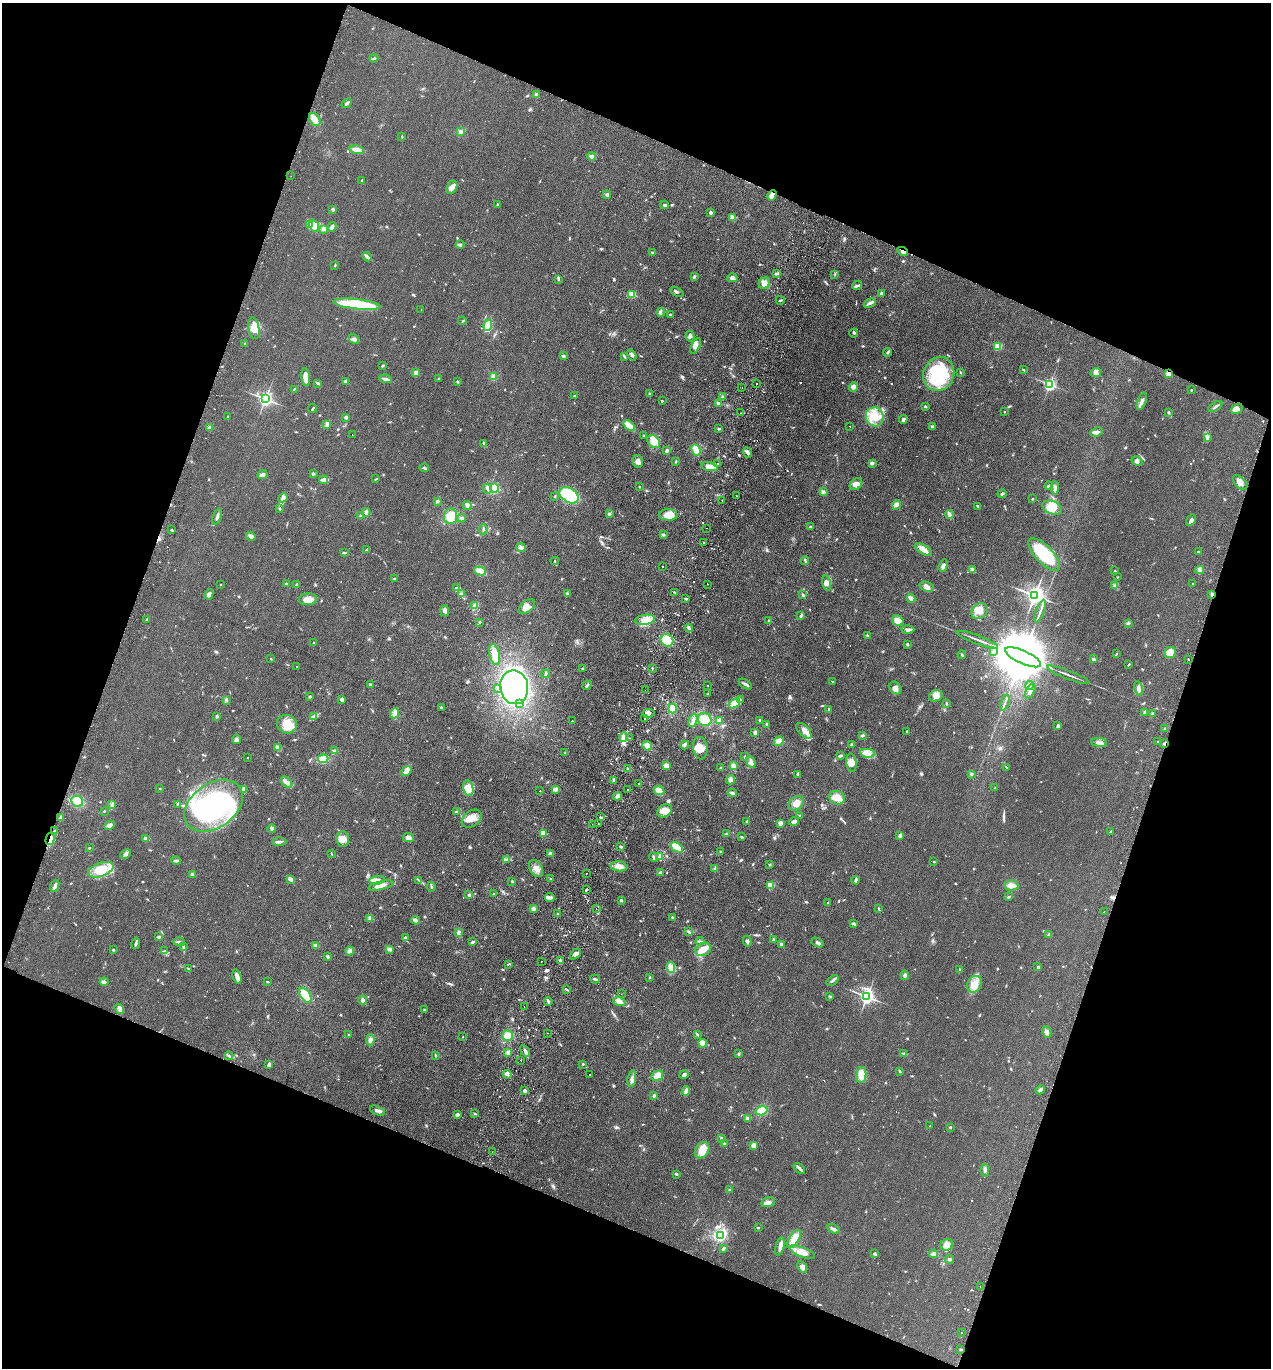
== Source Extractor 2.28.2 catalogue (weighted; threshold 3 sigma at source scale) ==
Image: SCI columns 193-5266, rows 25-5488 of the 5589 x 5512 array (HDU 1 of 3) = the unmasked area's bounding box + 8 px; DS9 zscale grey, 4 x 4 block average (1 PNG px = mean of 4 x 4 image px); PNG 1273 x 1370 px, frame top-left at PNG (2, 3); each listed source drawn as its Kron ellipse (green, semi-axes under 4 px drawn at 4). Shown black and unused: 40% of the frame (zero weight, under 2 of 3 exposures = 3% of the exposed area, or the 3 px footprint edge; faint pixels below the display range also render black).
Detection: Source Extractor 2.28.2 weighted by HDU 2 'WHT'. Background 0.0752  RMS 0.0094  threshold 0.0425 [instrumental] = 3 sigma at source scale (4.5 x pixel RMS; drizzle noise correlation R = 1.50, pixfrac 1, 0.05/0.05 arcsec/px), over >= 5 px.
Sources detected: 932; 2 too faint to see at this stretch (4 x 4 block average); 2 inside a brighter object's white glare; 28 cosmic-ray / hot-pixel residue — neither listed nor drawn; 14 coinciding with a brighter row at this scale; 44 inside a brighter listed object's ellipse — not listed separately; of the other 842, all 500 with FLUX_AUTO >= 3.74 (the completeness limit of this list) listed and drawn (342 fainter detections not listed), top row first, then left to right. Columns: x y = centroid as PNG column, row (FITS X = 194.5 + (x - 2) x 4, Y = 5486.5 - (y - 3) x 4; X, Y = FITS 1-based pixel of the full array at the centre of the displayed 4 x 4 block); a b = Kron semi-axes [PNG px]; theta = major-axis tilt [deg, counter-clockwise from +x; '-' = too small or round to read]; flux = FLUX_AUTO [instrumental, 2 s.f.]
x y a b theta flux
374 58 4 2 - 6
536 95 2 2 - 28
347 103 5 2 - 12
315 119 7 5 -57 35
461 132 4 2 - 8.3
402 137 3 2 - 4.3
357 150 7 3 -13 37
592 156 4 3 - 20
291 176 2 2 - 4.2
362 180 2 2 - 5.9
452 187 7 4 60 37
607 195 4 2 - 8.3
772 195 5 3 - 32
497 204 2 2 - 4.1
664 205 4 2 - 8
333 209 2 2 - 11
711 212 4 3 - 12
732 217 4 3 - 10
309 224 3 2 - 8.2
314 226 6 4 -66 51
332 227 5 3 - 20
323 229 3 3 - 12
460 245 4 3 - 11
902 251 6 3 -26 16
652 252 2 2 - 4.8
367 257 5 2 - 16
335 266 2 2 - 5.3
777 273 3 2 - 5.3
835 274 3 2 - 4.4
694 277 3 2 - 5.1
732 278 5 4 - 18
559 279 3 2 - 4.6
764 283 6 5 - 27
857 286 5 2 - 13
677 292 7 3 -21 10
632 294 2 2 - 180
881 294 3 2 - 14
780 300 4 2 - 5.6
870 303 6 2 25 15
357 304 24 5 -6 350
421 309 2 2 - 6.4
661 312 4 3 - 11
670 315 4 2 - 5.9
462 321 4 2 - 4.4
488 325 5 2 - 130
254 328 11 5 -79 48
854 333 4 2 - 6.4
690 336 5 3 - 12
354 339 5 4 - 15
245 344 2 2 - 6.7
696 346 8 3 63 17
998 346 2 2 - 300
888 352 4 2 - 7.6
632 355 6 3 -54 12
564 356 2 2 - 4.8
624 356 3 2 - 5.3
383 365 3 2 - 5.6
1024 370 4 2 - 4
416 373 3 2 - 40
961 373 2 2 - 6.8
1096 373 5 4 - 17
939 374 17 15 64 310
1168 374 2 2 - 130
306 377 9 3 -85 53
493 377 4 4 - 26
438 378 2 2 - 4.3
385 379 6 2 -9 18
346 381 3 2 - 14
457 381 3 2 - 5.6
318 383 3 2 - 11
756 384 2 2 - 6.1
1050 384 2 2 - 1200
853 387 5 4 - 16
742 388 2 2 - 5.3
294 389 2 2 - 3.8
1191 390 2 2 - 4.2
650 394 3 2 - 4.3
575 396 2 2 - 7.6
723 397 3 2 - 5.4
265 399 2 2 - 1900
662 401 2 2 - 5
1142 401 9 3 68 25
719 403 3 3 - 9.2
925 406 3 2 - 7
1215 406 8 2 33 11
313 408 4 2 - 6.4
1237 409 6 4 37 27
1004 412 2 2 - 4.6
1169 412 2 2 - 19
741 413 2 2 - 3.9
228 416 2 2 - 4.3
346 417 3 3 - 14
875 417 9 9 - 92
903 419 4 3 - 13
326 424 4 2 - 9
629 426 6 3 -42 79
850 426 2 2 - 12
932 426 3 2 - 5.5
209 427 3 2 - 13
719 429 3 2 - 7.5
1097 432 6 4 23 20
352 434 2 2 - 4.1
643 435 2 2 - 11
1207 438 2 2 - 6.6
654 442 7 5 -41 40
484 444 3 3 - 8.1
667 450 3 3 - 12
696 450 6 4 -64 110
747 452 5 3 - 15
638 461 6 5 - 23
676 461 4 2 - 4.5
1137 461 6 4 -28 14
718 463 2 2 - 5.9
872 463 3 3 - 9.6
709 467 8 4 -14 41
424 468 4 2 - 7.1
262 474 5 3 - 15
313 474 3 3 - 7.8
376 479 3 2 - 4
324 480 4 2 - 32
1240 483 9 5 -48 32
856 484 7 5 38 29
1049 486 4 2 - 8.3
639 487 3 2 - 4.3
494 488 4 4 - 150
1055 488 6 2 87 24
487 489 5 2 - 11
823 492 3 2 - 8.1
1002 494 4 2 - 7.1
569 495 10 7 -32 370
555 496 3 2 - 5
737 496 2 2 - 5.9
283 498 5 3 - 17
1032 499 2 2 - 5.2
722 500 2 2 - 3.8
437 501 2 2 - 7.4
896 505 5 3 - 12
467 506 4 2 - 22
978 506 4 2 - 6.4
279 508 3 2 - 4.9
1052 508 10 6 -22 73
366 512 4 2 - 18
609 513 3 2 - 9.4
949 514 4 3 - 18
361 515 4 2 - 12
668 515 9 5 -2 80
451 516 8 6 83 73
217 517 8 2 70 15
461 518 4 3 - 7.9
1191 520 6 3 56 17
810 527 4 2 - 7.3
706 528 2 2 - 4.7
483 529 5 2 - 7
172 530 2 2 - 5.6
663 534 3 2 - 4.6
251 536 5 3 - 24
703 542 2 2 - 6.3
521 547 5 4 - 17
366 550 4 2 - 7.3
924 550 9 4 -32 31
1198 552 3 2 - 5.8
344 553 3 2 - 6.4
1044 555 21 8 -46 260
555 561 4 2 - 4.7
805 561 4 2 - 6.1
943 566 6 3 71 21
663 567 2 2 - 4.9
972 570 3 2 - 8.2
1115 570 2 2 - 4
1200 570 4 3 - 13
480 571 6 4 -9 62
1117 577 2 2 - 3.9
394 579 2 2 - 5.3
827 583 8 3 -79 20
1193 583 2 2 - 4.6
221 584 2 2 - 9.7
286 584 2 2 - 14
708 584 2 2 - 3.8
297 585 4 3 - 12
1115 586 3 2 - 6.6
927 587 7 4 -17 23
456 588 3 2 - 5.3
674 592 2 2 - 16
567 593 4 2 - 7.9
209 594 5 3 - 21
461 594 4 3 - 10
1212 594 3 2 - 6.6
803 595 3 2 - 6.1
1035 595 3 3 - 3400
911 598 4 3 - 29
308 599 9 6 4 54
686 599 3 2 - 6.1
475 606 4 3 - 34
527 606 9 5 39 44
445 611 5 4 - 14
980 611 9 7 39 45
1040 611 12 2 70 17
801 615 4 2 - 9.4
146 619 2 2 - 4
645 620 10 5 8 47
769 621 3 2 - 6.4
898 621 6 5 - 40
480 622 2 2 - 4.4
1128 623 3 2 - 7.3
689 628 4 2 - 17
908 630 6 3 1 14
867 635 3 2 - 6.8
667 640 7 6 - 93
977 640 22 2 -21 25
314 643 3 2 - 5.7
908 644 2 2 - 29
993 652 3 3 - 13
1170 652 6 5 - 74
495 654 10 5 -76 68
1116 654 3 2 - 4.5
962 655 4 2 - 11
1023 657 19 6 -25 87000
271 659 2 2 - 3.8
1093 659 4 3 - 11
1188 659 2 2 - 5.8
1129 665 3 2 - 4.1
297 666 2 2 - 4.2
582 668 2 2 - 4.2
652 668 3 2 - 4.1
546 674 4 2 - 8.1
1068 675 23 2 -21 22
833 681 4 2 - 4.2
745 684 7 3 -32 13
370 685 2 2 - 14
587 685 5 2 - 9.4
707 685 2 2 - 7
1030 686 4 3 - 13
514 687 17 14 -80 1000
896 688 7 5 -49 29
1139 688 7 4 -80 17
498 689 3 2 - 6.4
645 690 2 2 - 5.2
1030 691 8 2 64 17
708 694 3 2 - 4.6
310 696 2 2 - 27
936 696 7 5 23 35
342 699 3 3 - 18
740 699 4 2 - 7.2
226 700 3 2 - 8
1005 702 8 2 71 12
734 703 6 4 36 30
946 703 4 2 - 5.2
520 704 2 2 - 4
441 707 2 2 - 5.2
672 708 5 4 - 39
829 710 3 2 - 7.9
395 713 5 4 - 19
648 713 6 3 6 18
1144 713 4 3 - 6.8
1152 714 3 2 - 5.3
217 716 3 3 - 9.1
314 717 4 2 - 6.3
644 719 2 2 - 3.8
705 719 7 6 - 75
719 720 3 3 - 20
760 720 2 2 - 6.2
572 721 2 2 - 93
693 721 7 3 72 20
287 724 10 9 - 95
767 724 3 3 - 6.2
1058 726 3 2 - 14
1165 728 3 2 - 5.3
804 731 10 5 -47 34
907 731 2 2 - 5.1
755 733 3 2 - 15
863 735 3 2 - 9.8
624 737 5 3 - 20
630 738 2 2 - 4.3
237 739 4 3 - 16
779 741 5 4 - 37
1099 742 8 3 -6 16
1158 742 2 2 - 5.1
1165 743 3 2 - 5.5
685 745 4 3 - 10
852 745 3 2 - 7.4
647 746 5 4 - 31
278 748 4 3 - 17
700 748 11 7 -83 60
334 750 3 2 - 5.5
565 753 2 2 - 4
867 753 7 4 -10 41
840 756 3 2 - 14
247 757 2 2 - 4.8
745 757 2 2 - 4.5
323 759 5 4 - 38
751 762 6 3 -70 16
851 763 9 5 -82 31
666 766 4 3 - 35
733 766 3 3 - 31
1006 767 3 2 - 3.9
721 768 2 2 - 5
628 769 3 2 - 5.7
406 771 6 3 37 20
798 774 4 2 - 10
971 774 3 3 - 7.3
614 780 3 2 - 14
730 780 5 3 - 21
287 782 7 3 -46 26
638 784 2 2 - 6.6
160 788 2 2 - 4.3
468 788 8 5 -80 62
995 788 3 2 - 5.1
244 789 3 3 - 25
555 789 3 3 - 17
628 789 2 2 - 4
540 791 2 2 - 100
659 791 5 4 - 41
732 793 4 3 - 12
617 796 4 3 - 16
837 798 8 6 -22 68
77 801 6 5 - 84
796 803 8 6 42 46
177 804 3 2 - 3.9
112 805 3 2 - 6.4
214 806 32 22 35 960
104 811 3 2 - 4.2
664 811 8 6 32 53
456 812 3 2 - 6.3
799 815 3 2 - 5.3
600 817 2 2 - 5.6
60 818 3 2 - 13
472 819 11 7 35 55
747 821 3 2 - 6
794 822 5 3 - 18
780 823 2 2 - 110
592 824 2 2 - 5.4
598 824 2 2 - 6.3
110 825 5 3 - 16
272 828 4 3 - 12
55 831 2 2 - 6.5
1111 831 3 2 - 3.9
543 833 3 3 - 55
726 834 3 2 - 6.2
900 835 4 3 - 13
742 837 3 2 - 5.2
408 838 5 4 - 27
50 839 6 2 75 19
146 839 2 2 - 100
343 839 8 6 -86 38
279 842 7 2 -1 13
621 847 3 2 - 7.1
677 847 6 3 -34 160
89 848 2 2 - 5.8
720 851 2 2 - 5.1
550 853 3 3 - 13
125 854 5 3 - 14
331 854 3 2 - 3.8
653 857 5 2 - 6.3
660 857 4 3 - 15
506 859 4 2 - 10
176 860 4 2 - 8.7
934 861 2 2 - 12
770 865 3 2 - 5.8
619 866 8 5 -7 48
536 868 9 6 -59 39
715 869 3 2 - 5.2
101 870 13 6 20 87
660 872 3 3 - 8.5
586 873 2 2 - 5
192 874 3 2 - 15
290 879 3 2 - 7.7
550 879 2 2 - 5.1
377 880 8 4 6 29
419 880 3 2 - 3.9
856 880 4 3 - 8.8
512 881 2 2 - 7.8
381 885 13 3 13 38
771 885 2 2 - 240
1011 885 7 5 -2 36
55 886 6 3 68 19
431 887 5 2 - 9.9
586 889 2 2 - 28
494 894 3 2 - 5.5
469 895 3 2 - 7.6
1008 897 3 2 - 5.7
550 898 5 4 - 17
621 900 3 2 - 8.3
828 902 2 2 - 5.9
596 908 2 2 - 11
878 908 2 2 - 8.7
533 909 3 3 - 22
1104 911 2 2 - 5.1
558 914 2 2 - 5.3
370 918 4 3 - 22
673 918 4 2 - 7.5
415 920 4 3 - 16
853 924 3 2 - 6.5
688 931 3 2 - 6.6
458 933 3 3 - 12
1049 935 3 3 - 12
159 937 3 2 - 15
405 938 3 3 - 13
774 940 3 2 - 5.6
700 941 4 2 - 13
747 941 5 3 - 12
179 942 6 3 -2 11
472 942 3 2 - 13
818 942 6 3 -29 13
136 943 5 2 - 8.9
781 944 3 2 - 15
316 945 3 3 - 13
183 947 3 2 - 5.7
389 949 3 3 - 17
703 949 8 6 26 62
113 950 2 2 - 7
164 951 3 2 - 7.1
350 951 4 3 - 19
575 954 6 3 46 19
328 957 2 2 - 11
541 961 2 2 - 3.8
560 961 3 3 - 15
508 964 3 2 - 4.6
1037 967 3 2 - 5.7
671 968 5 4 - 24
188 969 4 2 - 6.1
959 970 3 2 - 4.8
905 975 4 3 - 13
237 976 7 3 -74 29
650 978 3 2 - 3.8
595 979 5 2 - 7.4
833 980 7 2 37 12
104 982 4 3 - 12
268 982 3 2 - 3.9
975 984 8 7 - 68
567 989 2 2 - 4.6
621 994 2 2 - 4
305 995 8 5 -55 96
830 996 3 2 - 4.8
867 997 2 2 - 2000
363 1000 5 3 - 19
548 1001 4 2 - 11
619 1001 6 3 -18 31
524 1007 2 2 - 8.3
119 1009 5 3 - 23
424 1010 2 2 - 4.7
1047 1032 6 4 -64 18
548 1033 2 2 - 7.7
697 1034 3 2 - 6.1
349 1035 2 2 - 6.6
507 1036 5 5 - 50
462 1037 2 2 - 4.2
370 1040 5 3 - 15
703 1043 4 3 - 47
525 1051 6 2 -54 14
508 1053 3 2 - 9.5
739 1054 3 2 - 5.8
904 1054 4 2 - 6.4
435 1055 3 2 - 4.3
229 1056 4 2 - 12
521 1060 2 2 - 35
583 1064 3 2 - 4.6
269 1065 3 2 - 21
900 1071 2 2 - 13
507 1074 4 2 - 12
590 1074 2 2 - 15
684 1075 4 3 - 14
861 1075 8 5 84 69
657 1076 6 4 31 46
632 1079 8 3 80 21
1040 1090 5 2 - 15
524 1091 4 3 - 12
686 1091 5 2 - 30
654 1096 3 2 - 14
378 1111 8 3 -24 20
761 1111 6 4 19 94
475 1113 3 2 - 6
457 1114 3 2 - 17
747 1119 4 4 - 14
930 1126 4 2 - 3.7
950 1127 2 2 - 4.7
721 1139 3 2 - 7.5
725 1143 4 2 - 5.7
754 1145 3 3 - 36
702 1150 9 6 57 65
492 1152 2 2 - 3.9
799 1168 6 2 -41 11
985 1170 6 2 86 11
676 1174 3 2 - 6.2
729 1190 2 2 - 4.6
768 1202 7 4 15 21
758 1228 2 2 - 4.5
834 1229 6 2 -26 16
720 1235 3 3 - 410
794 1239 10 5 59 73
947 1245 6 5 - 30
780 1246 9 4 77 25
723 1249 3 2 - 13
802 1252 13 5 -21 60
874 1253 3 2 - 5.9
933 1254 4 3 - 21
950 1259 4 3 - 12
802 1267 6 4 -58 29
980 1287 2 2 - 8
961 1332 2 2 - 4.8
961 1349 3 2 - 5.9
Overlapping masked pixels (flux is a lower limit): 6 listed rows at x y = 772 195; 902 251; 1168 374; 1212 594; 1165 743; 50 839
Diffuse or blended objects may show on this block-average render without a row.